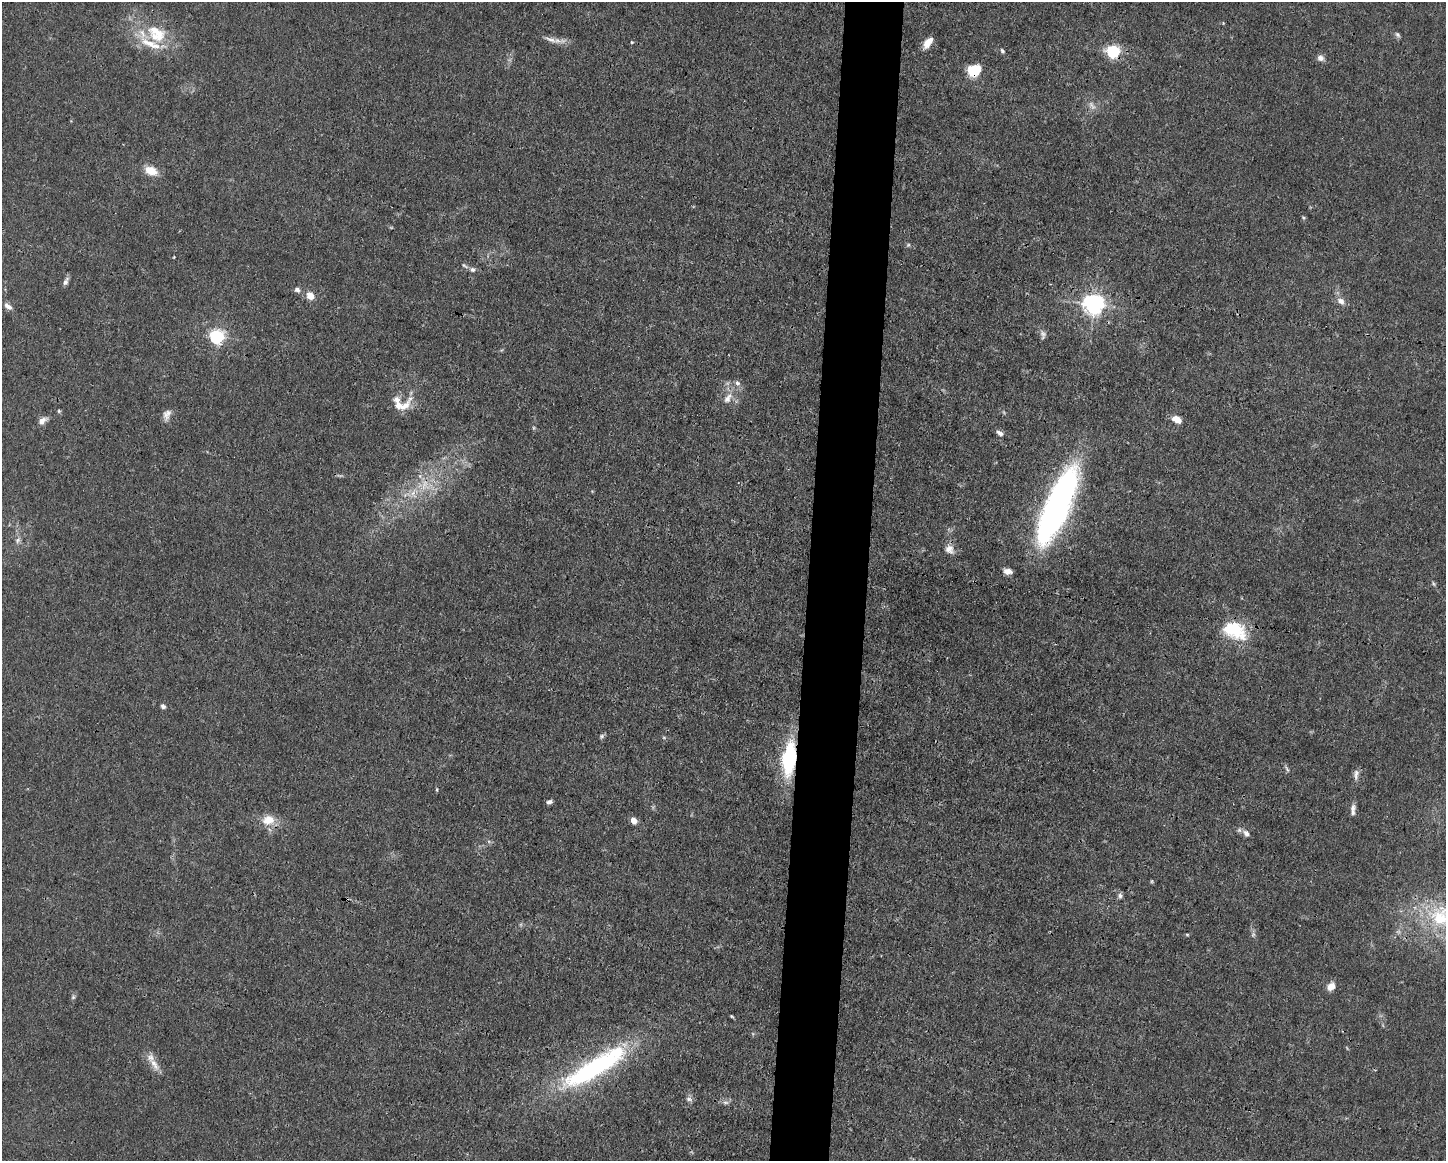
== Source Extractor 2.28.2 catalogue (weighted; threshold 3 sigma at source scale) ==
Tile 5 of 3 x 4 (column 2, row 2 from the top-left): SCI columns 1556-2999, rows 2320-3478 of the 4666 x 4638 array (HDU 1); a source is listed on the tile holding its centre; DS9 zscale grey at full resolution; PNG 1448 x 1163 px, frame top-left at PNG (2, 2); no overlay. Shown black and unused: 4% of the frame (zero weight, under 3 of 4 exposures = <1% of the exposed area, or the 3 px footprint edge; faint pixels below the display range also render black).
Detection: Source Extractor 2.28.2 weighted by HDU 2 'WHT'; one run over the whole footprint, this tile lists its part. Background 0.0154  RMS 0.0025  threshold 0.0113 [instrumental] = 3 sigma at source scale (4.5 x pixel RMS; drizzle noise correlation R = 1.50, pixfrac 1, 0.05/0.05 arcsec/px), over >= 5 px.
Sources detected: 70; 4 too faint to see at this stretch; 2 inside a brighter object's white glare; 1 cosmic-ray / hot-pixel residue — not listed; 3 inside a brighter listed object's ellipse — not listed separately; the other 60 listed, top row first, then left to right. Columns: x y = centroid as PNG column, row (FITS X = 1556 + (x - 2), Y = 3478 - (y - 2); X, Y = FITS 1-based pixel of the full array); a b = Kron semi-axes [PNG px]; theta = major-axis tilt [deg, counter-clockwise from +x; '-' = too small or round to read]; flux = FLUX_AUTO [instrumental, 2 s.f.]
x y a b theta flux
156 34 30 22 -37 11
1398 35 8 5 -57 0.6
551 40 24 6 -21 1.9
632 42 4 4 - 0.25
928 43 14 7 53 2.6
1002 51 6 4 -54 0.49
1113 51 6 6 - 49
1320 58 10 8 -38 1.1
975 70 9 8 - 12
151 171 16 10 -23 3.8
1303 218 6 4 -45 0.32
174 257 4 3 - 0.19
465 266 10 4 -36 0.6
473 269 7 7 - 0.72
66 281 11 6 60 1
297 290 8 6 -41 0.92
310 296 8 7 - 2.7
1341 301 10 7 -36 1.6
1094 304 8 7 - 160
8 306 12 6 -36 1.3
1043 334 13 8 -79 1.1
217 337 6 6 - 65
737 383 9 6 -60 0.98
728 398 18 9 56 2.6
401 406 32 14 24 4.6
59 411 5 4 - 0.36
167 415 15 9 74 1.6
1177 419 10 7 -27 2.8
42 421 13 7 36 1.6
1000 433 9 6 -36 1.1
424 483 11 9 49 2.8
413 493 16 8 -88 2.6
1057 506 76 21 67 100
17 540 8 6 70 0.86
949 549 14 11 -50 2.2
1008 571 8 5 -8 1.9
1434 584 6 4 -70 0.38
1235 630 33 20 -25 12
163 706 6 5 - 0.67
602 736 7 6 - 0.51
789 758 31 12 84 23
1287 769 10 4 -51 0.57
1356 775 16 7 85 1.3
437 789 6 3 -82 0.29
549 802 6 4 14 0.81
1353 808 11 8 80 1.3
268 820 19 14 10 4.1
634 820 7 5 -62 2.1
1246 833 11 7 -41 1.4
1120 896 8 5 -89 0.74
1441 916 38 33 -5 20
1253 934 7 6 - 0.63
1187 935 4 4 - 0.27
1331 986 11 8 51 2
73 997 6 5 - 0.45
732 1016 5 3 - 0.29
154 1064 23 8 -57 2.9
593 1069 88 22 30 43
689 1099 10 6 -8 0.78
725 1102 8 4 0 0.66
Overlapping masked pixels (flux is a lower limit): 6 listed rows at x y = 1113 51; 975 70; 424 483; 1057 506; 789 758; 593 1069
Isophote crosses this tile's border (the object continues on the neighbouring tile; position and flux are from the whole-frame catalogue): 1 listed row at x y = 1441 916